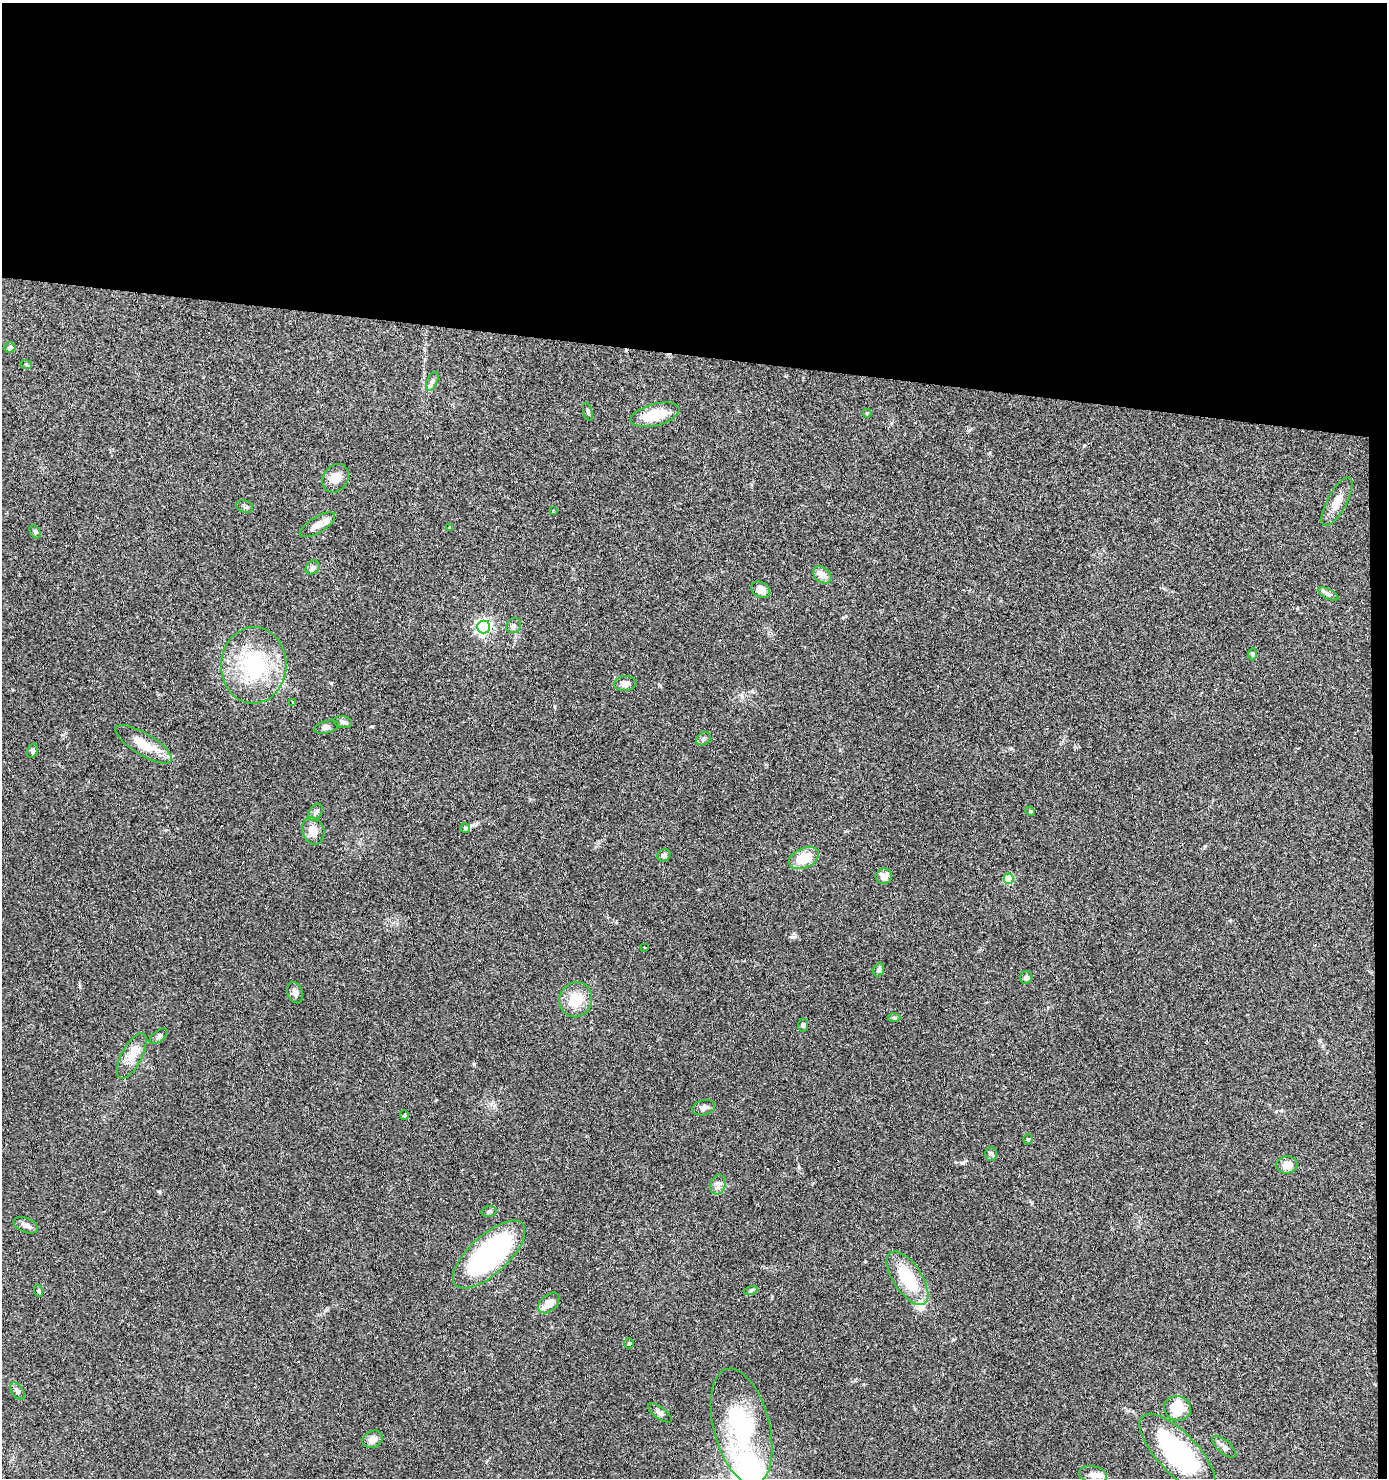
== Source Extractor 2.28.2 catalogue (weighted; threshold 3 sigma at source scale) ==
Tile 3 of 3 x 3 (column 3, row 1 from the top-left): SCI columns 2871-4255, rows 2954-4429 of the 4453 x 4429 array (HDU 1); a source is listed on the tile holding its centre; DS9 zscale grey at full resolution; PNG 1389 x 1480 px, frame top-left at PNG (2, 3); each listed source drawn as its Kron ellipse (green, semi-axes under 4 px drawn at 4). Shown black and unused: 25% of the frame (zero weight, under 3 of 4 exposures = <1% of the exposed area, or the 3 px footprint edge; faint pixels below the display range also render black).
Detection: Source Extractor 2.28.2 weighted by HDU 2 'WHT'; one run over the whole footprint, this tile lists its part. Background 0.0606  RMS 0.0051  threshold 0.0229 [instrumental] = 3 sigma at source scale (4.5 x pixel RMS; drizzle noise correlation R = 1.50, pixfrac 1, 0.05/0.05 arcsec/px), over >= 5 px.
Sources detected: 77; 6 cosmic-ray / hot-pixel residue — neither listed nor drawn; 4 inside a brighter listed object's ellipse — not listed separately; the other 67 listed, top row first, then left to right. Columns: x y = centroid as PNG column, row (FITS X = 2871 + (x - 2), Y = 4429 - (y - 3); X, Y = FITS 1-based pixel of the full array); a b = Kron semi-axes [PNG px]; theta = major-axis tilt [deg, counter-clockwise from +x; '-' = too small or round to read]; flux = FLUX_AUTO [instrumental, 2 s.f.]
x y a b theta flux
10 347 5 5 - 1.2
26 364 6 3 -19 0.57
432 381 10 5 65 1.5
588 412 9 4 -74 1
867 413 4 4 - 0.44
655 415 25 11 15 15
336 478 15 12 55 5.9
1337 502 27 9 61 5.5
245 506 8 6 -20 1.2
553 510 3 2 - 0.56
318 525 20 8 31 4.7
449 527 4 3 - 0.54
35 532 7 5 -63 0.9
313 567 8 6 45 1.3
822 575 10 7 -38 4.3
761 590 10 7 -29 3.9
1328 594 11 4 -26 1.4
513 626 8 7 - 1.4
484 627 6 6 - 140
1252 654 6 4 -89 0.82
254 665 38 32 87 44
625 683 11 7 6 2.7
293 703 3 3 - 1.9
343 722 9 6 -10 1.4
326 727 12 6 14 1.7
703 739 8 6 33 1.2
144 744 32 11 -31 11
32 751 7 5 72 0.86
1030 811 5 4 - 0.5
316 812 9 6 59 1.6
465 828 5 5 - 0.67
313 831 14 11 -70 5.4
664 855 7 6 - 1.3
804 858 16 9 25 12
884 876 8 7 - 3.9
1008 879 5 5 - 21
644 947 3 2 - 0.44
879 970 7 5 67 1.1
1026 978 6 6 - 1.6
295 993 11 7 -72 2.3
576 1000 17 16 - 12
894 1018 6 4 1 0.7
803 1025 6 5 - 0.82
159 1036 10 5 38 1.4
132 1056 25 10 62 6.7
704 1108 11 7 16 2.2
404 1115 5 4 - 0.6
1028 1139 5 4 - 0.66
991 1154 7 6 - 1.2
1287 1165 10 8 8 4.6
718 1185 10 7 75 2.2
489 1212 7 5 16 0.99
26 1225 13 7 -22 2.5
489 1255 45 19 42 96
908 1278 31 14 -56 24
751 1290 7 4 20 0.71
39 1291 6 4 -72 0.62
549 1303 12 8 44 5.4
629 1343 5 4 - 0.64
17 1391 10 5 -54 1.4
1178 1408 14 12 -14 15
660 1413 14 6 -37 1.8
741 1426 59 28 -76 52
372 1439 10 8 27 3.2
1224 1447 15 6 -41 2.2
1178 1453 51 20 -47 71
1093 1475 14 8 -11 3.2
Unlisted compact peaks at least as high as the median listed source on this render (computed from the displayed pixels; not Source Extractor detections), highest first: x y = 474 1064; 792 937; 963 1163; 372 726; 159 1191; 865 1261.